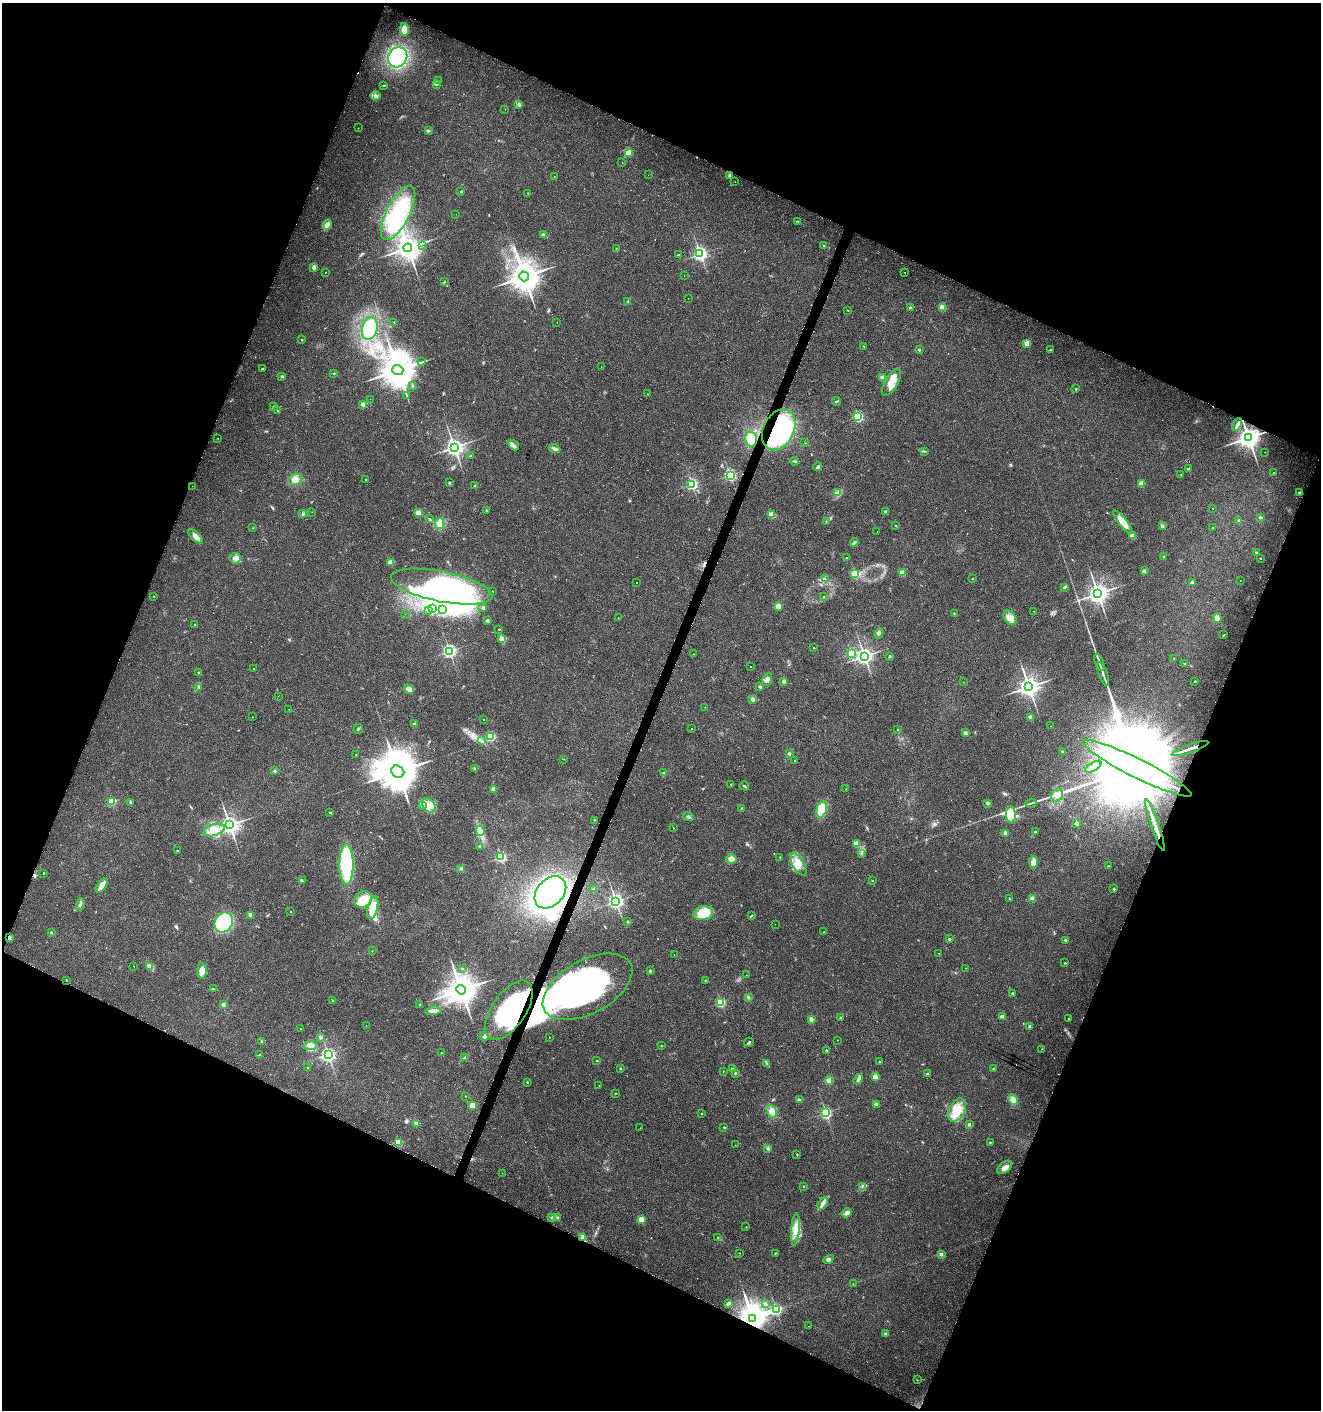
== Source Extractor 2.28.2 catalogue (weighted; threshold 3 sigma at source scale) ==
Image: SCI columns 280-5553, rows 6-5636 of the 5767 x 5648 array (HDU 1 of 3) = the unmasked area's bounding box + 8 px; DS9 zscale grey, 4 x 4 block average (1 PNG px = mean of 4 x 4 image px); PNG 1323 x 1412 px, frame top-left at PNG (2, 3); each listed source drawn as its Kron ellipse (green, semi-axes under 4 px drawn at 4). Shown black and unused: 44% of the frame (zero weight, under 2 of 3 exposures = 1% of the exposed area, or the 3 px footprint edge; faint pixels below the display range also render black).
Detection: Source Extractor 2.28.2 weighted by HDU 2 'WHT'. Background 0.0196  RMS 0.0049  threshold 0.022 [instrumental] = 3 sigma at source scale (4.5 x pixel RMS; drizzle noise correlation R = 1.50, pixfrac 1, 0.0396/0.0396 arcsec/px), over >= 5 px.
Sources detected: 415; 1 too faint to see at this stretch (4 x 4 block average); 16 inside a brighter object's white glare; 11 cosmic-ray / hot-pixel residue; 4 long thin detections or spike segments (spike, bleed or trail) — neither listed nor drawn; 4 coinciding with a brighter row at this scale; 14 inside a brighter listed object's ellipse — not listed separately; the other 365 listed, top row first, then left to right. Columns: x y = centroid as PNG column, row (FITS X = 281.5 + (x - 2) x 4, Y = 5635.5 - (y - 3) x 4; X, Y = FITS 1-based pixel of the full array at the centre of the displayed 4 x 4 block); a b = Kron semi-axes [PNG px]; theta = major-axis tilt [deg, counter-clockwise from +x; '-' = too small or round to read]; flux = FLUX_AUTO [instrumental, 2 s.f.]
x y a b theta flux
404 29 6 4 -79 31
398 57 10 9 - 300
438 80 2 2 - 0.84
436 84 3 2 - 3.1
384 85 3 2 - 1.8
375 96 5 3 - 6.6
519 104 3 2 - 3.5
505 109 2 2 - 0.47
358 128 2 2 - 1.2
428 131 3 3 - 3.8
629 153 2 2 - 120
622 163 2 2 - 0.94
648 175 2 2 - 0.51
729 175 3 2 - 4.5
554 176 2 2 - 0.74
735 182 2 2 - 1.3
461 192 2 2 - 1.8
528 193 2 2 - 0.94
398 213 30 11 63 170
456 214 2 2 - 0.55
798 221 3 2 - 1.7
327 225 5 3 - 21
543 234 2 2 - 16
423 246 2 2 - 0.45
824 246 2 2 - 5.3
408 248 4 3 - 4000
616 248 2 2 - 2.4
700 254 3 2 - 790
678 255 2 2 - 5.2
314 267 2 2 - 42
325 272 2 2 - 1.2
905 272 2 2 - 1.2
684 275 2 2 - 0.94
524 276 5 4 - 6300
444 282 3 2 - 1.5
688 298 2 2 - 1.6
628 301 2 2 - 14
942 307 2 2 - 100
911 308 2 2 - 23
848 310 2 2 - 1.5
394 322 2 2 - 2.8
557 322 2 2 - 0.54
370 329 11 7 75 160
302 340 2 2 - 2.1
1027 343 2 2 - 69
864 347 2 2 - 0.9
919 350 2 2 - 14
1050 350 2 2 - 1.4
422 362 2 2 - 1.2
601 367 2 2 - 1
262 369 2 2 - 4.2
398 370 5 5 - 10000
334 373 2 2 - 6
282 376 2 2 - 13
883 378 2 2 - 75
891 382 15 6 60 38
413 386 2 2 - 1
1076 389 2 2 - 4.7
647 394 2 2 - 1.2
407 396 4 2 - 1.7
370 399 2 2 - 0.41
836 401 4 2 - 2.8
363 404 2 2 - 40
273 407 3 2 - 1.8
278 411 2 2 - 7.5
858 417 2 2 - 310
1237 424 7 2 65 8.9
779 430 21 15 62 300
218 438 2 2 - 0.72
1248 438 3 3 - 3000
751 439 7 6 - 25
805 443 2 2 - 0.8
513 445 6 3 -42 12
454 447 3 3 - 1600
554 449 6 3 -24 7.4
924 451 2 2 - 0.98
1265 452 2 2 - 0.48
470 456 2 2 - 5.8
794 461 4 2 - 3.5
818 467 4 2 - 4.7
1188 469 2 2 - 7
1274 473 2 2 - 3.9
1181 474 2 2 - 1.1
730 475 2 2 - 490
295 479 7 5 17 23
366 480 2 2 - 2.9
449 483 2 2 - 11
1141 483 2 2 - 73
692 484 2 2 - 420
192 486 2 2 - 0.43
475 486 2 2 - 3.6
1299 492 2 2 - 7.5
837 493 3 3 - 5.1
1213 508 2 2 - 1.8
487 511 3 2 - 3.1
312 512 2 2 - 0.74
886 512 2 2 - 23
303 513 3 2 - 3.5
418 513 2 2 - 73
771 515 2 2 - 120
1260 517 4 2 - 3.8
429 519 4 2 - 2.7
1239 520 2 2 - 6.4
826 522 2 2 - 1.1
1123 522 14 4 -52 44
440 524 5 4 - 31
896 526 2 2 - 1.6
1162 526 3 3 - 4.2
1213 527 2 2 - 1.6
253 528 2 2 - 0.76
877 532 2 2 - 0.83
1132 536 2 2 - 71
196 537 9 4 -44 17
854 542 4 3 - 5.1
1256 552 2 2 - 2.2
1164 556 2 2 - 1.8
846 557 2 2 - 1
235 558 6 5 - 12
1260 558 2 2 - 3.3
391 562 2 2 - 76
1144 571 2 2 - 21
902 573 3 3 - 16
854 574 2 2 - 160
825 579 2 2 - 1.3
973 579 2 2 - 1.1
1240 581 2 2 - 0.98
637 582 2 2 - 1.1
1192 582 2 2 - 2.2
442 587 51 15 -11 520
1064 587 4 2 - 4.6
492 591 2 2 - 1.4
1098 593 3 3 - 2200
153 596 2 2 - 1.4
824 597 2 2 - 1.3
778 606 2 2 - 80
483 608 3 2 - 3.3
433 609 2 2 - 1.4
429 610 4 2 - 5.8
442 610 2 2 - 1.7
1034 611 2 2 - 1.1
954 613 2 2 - 4.9
405 614 2 2 - 0.43
618 618 2 2 - 0.63
1010 618 8 5 -54 20
1217 618 4 3 - 16
487 620 2 2 - 18
194 625 2 2 - 6.3
499 629 2 2 - 4.1
879 633 5 2 - 4.8
1224 635 3 2 - 2.2
502 639 2 2 - 2.9
814 648 2 2 - 3.3
449 651 2 2 - 670
851 653 2 2 - 180
693 654 2 2 - 0.99
864 656 3 3 - 1200
890 656 3 2 - 4
1174 658 2 2 - 3.1
1099 662 9 2 -69 8.2
1185 663 3 2 - 2.4
750 667 2 2 - 1
254 669 2 2 - 1.9
199 673 2 2 - 7.8
1103 674 12 2 -70 11
767 679 7 4 64 11
784 681 2 2 - 24
1195 681 2 2 - 6
963 682 2 2 - 0.88
199 687 2 2 - 1.8
760 687 2 2 - 16
1029 687 3 3 - 2100
409 689 5 4 - 17
278 696 2 2 - 0.39
752 699 2 2 - 33
705 707 2 2 - 1.2
288 709 2 2 - 0.81
252 717 2 2 - 1.3
1031 717 2 2 - 39
483 719 2 2 - 1.6
414 724 2 2 - 19
1051 726 2 2 - 0.78
691 728 2 2 - 2.9
358 729 5 2 - 3.6
898 729 2 2 - 2
965 733 2 2 - 26
490 736 2 2 - 230
481 740 2 2 - 2.5
1190 749 19 2 19 35
1062 751 2 2 - 6.3
789 753 2 2 - 18
356 755 2 2 - 1.1
564 759 2 2 - 0.89
795 760 2 2 - 0.89
1093 767 9 4 32 16
1137 768 61 9 -26 260000
475 769 2 2 - 1.9
275 771 2 2 - 9.2
398 772 7 5 -33 12000
663 773 2 2 - 7.9
731 784 2 2 - 5.1
744 786 5 2 - 3.5
494 789 2 2 - 46
846 789 2 2 - 0.8
1057 795 7 5 61 16
112 802 2 2 - 160
130 802 3 2 - 3.1
988 803 2 2 - 20
1031 803 6 2 19 4.2
423 805 4 2 - 4.7
429 806 8 6 -52 27
742 808 2 2 - 1.4
822 809 8 5 76 70
330 812 2 2 - 8.6
1011 815 8 5 -87 80
689 817 5 3 - 4.9
595 820 2 2 - 1.5
1077 823 2 2 - 31
230 825 3 3 - 1700
1155 825 27 2 -71 56
673 828 3 2 - 1.3
214 830 11 5 17 30
480 831 5 3 - 9.1
1035 832 2 2 - 5.1
1005 833 2 2 - 34
856 844 4 3 - 16
479 846 2 2 - 6.8
177 851 2 2 - 1.1
861 854 2 2 - 1.7
501 857 2 2 - 360
780 857 2 2 - 0.91
731 859 5 4 - 19
1033 862 6 4 86 21
346 864 20 7 -90 200
798 864 13 5 -59 31
1108 866 2 2 - 1.5
461 868 2 2 - 2.4
44 873 2 2 - 6.6
302 881 3 2 - 2.7
872 881 2 2 - 4.7
102 885 8 3 56 24
594 889 2 2 - 2.1
1114 889 2 2 - 6.9
550 892 18 13 46 890
1032 898 4 3 - 13
363 899 9 8 - 60
1009 899 2 2 - 1.4
616 901 3 2 - 900
80 904 6 3 75 6.1
373 908 12 5 76 54
291 912 2 2 - 4
703 913 10 6 14 54
251 915 3 2 - 16
751 916 4 2 - 2.2
628 921 2 2 - 7.9
224 922 10 9 - 170
775 924 2 2 - 3.4
51 932 2 2 - 4.6
824 932 2 2 - 2
9 938 2 2 - 29
949 939 2 2 - 12
1065 940 3 2 - 2.8
372 951 2 2 - 1.2
939 953 2 2 - 0.96
674 954 2 2 - 0.5
1065 963 2 2 - 3.9
134 966 2 2 - 0.68
150 966 3 2 - 3.8
462 968 2 2 - 1.6
966 968 2 2 - 0.72
202 971 8 4 -90 23
650 971 3 2 - 3.9
746 975 2 2 - 0.54
66 980 2 2 - 1.9
705 980 2 2 - 1.5
588 987 49 26 29 2000
213 989 2 2 - 1.2
461 990 5 4 - 5500
1012 993 2 2 - 7.6
748 997 3 2 - 3.4
332 1000 2 2 - 1.9
721 1002 2 2 - 280
223 1004 2 2 - 29
420 1004 2 2 - 3.8
509 1010 34 17 56 710
433 1011 8 4 6 11
1002 1017 2 2 - 40
840 1018 2 2 - 9.3
811 1019 3 2 - 13
1069 1019 2 2 - 3.4
366 1026 2 2 - 0.44
1030 1026 2 2 - 12
300 1028 2 2 - 1.5
484 1036 4 4 - 5.8
320 1037 3 2 - 2.8
549 1037 2 2 - 2.4
837 1040 2 2 - 1
262 1042 3 2 - 2.3
749 1042 5 2 - 4.1
310 1046 6 4 10 12
661 1046 2 2 - 2.5
1041 1049 2 2 - 1
826 1050 2 2 - 8.4
441 1053 2 2 - 1.2
328 1054 3 2 - 860
259 1055 2 2 - 1.7
465 1058 2 2 - 2.1
597 1060 2 2 - 2.6
880 1062 2 2 - 5.9
767 1063 2 2 - 1.2
307 1067 2 2 - 1.9
620 1068 2 2 - 2.3
733 1069 2 2 - 20
994 1069 2 2 - 9
723 1071 2 2 - 0.85
735 1073 2 2 - 2.6
927 1074 2 2 - 11
875 1077 2 2 - 85
858 1079 5 3 - 6.7
829 1080 4 4 - 12
527 1082 2 2 - 1.3
599 1085 2 2 - 1.5
615 1093 2 2 - 1.1
466 1096 2 2 - 1.2
800 1100 4 3 - 6.1
1013 1100 5 4 - 18
876 1104 4 2 - 4.2
472 1105 2 2 - 78
957 1110 12 7 64 56
772 1111 7 5 -71 20
826 1113 2 2 - 460
701 1114 2 2 - 1.4
416 1123 3 2 - 3.1
969 1124 2 2 - 14
724 1127 2 2 - 5.1
640 1128 2 2 - 0.86
398 1142 2 2 - 150
990 1142 2 2 - 4.1
735 1145 2 2 - 0.9
767 1149 3 2 - 3.4
797 1154 2 2 - 1.8
1004 1167 8 5 40 16
502 1173 2 2 - 0.46
803 1186 2 2 - 2
862 1186 2 2 - 1.8
823 1203 7 3 60 11
847 1213 5 4 - 14
558 1217 2 2 - 1.6
552 1218 3 2 - 2.6
641 1219 2 2 - 88
746 1227 2 2 - 2.1
795 1229 16 4 85 29
718 1237 3 2 - 1.7
583 1238 4 2 - 4.5
740 1253 2 2 - 0.94
775 1253 3 2 - 1.7
941 1254 2 2 - 19
829 1260 5 4 - 7.4
853 1284 2 2 - 1.1
728 1303 4 2 - 5.4
765 1304 2 2 - 22
776 1309 2 2 - 380
752 1319 3 3 - 3000
809 1326 2 2 - 6.5
885 1334 2 2 - 20
917 1380 2 2 - 1
Overlapping masked pixels (flux is a lower limit): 9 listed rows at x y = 779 430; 1248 438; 1190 749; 1137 768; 1155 825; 9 938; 588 987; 509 1010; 752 1319
Diffuse or blended objects may show on this block-average render without a row.